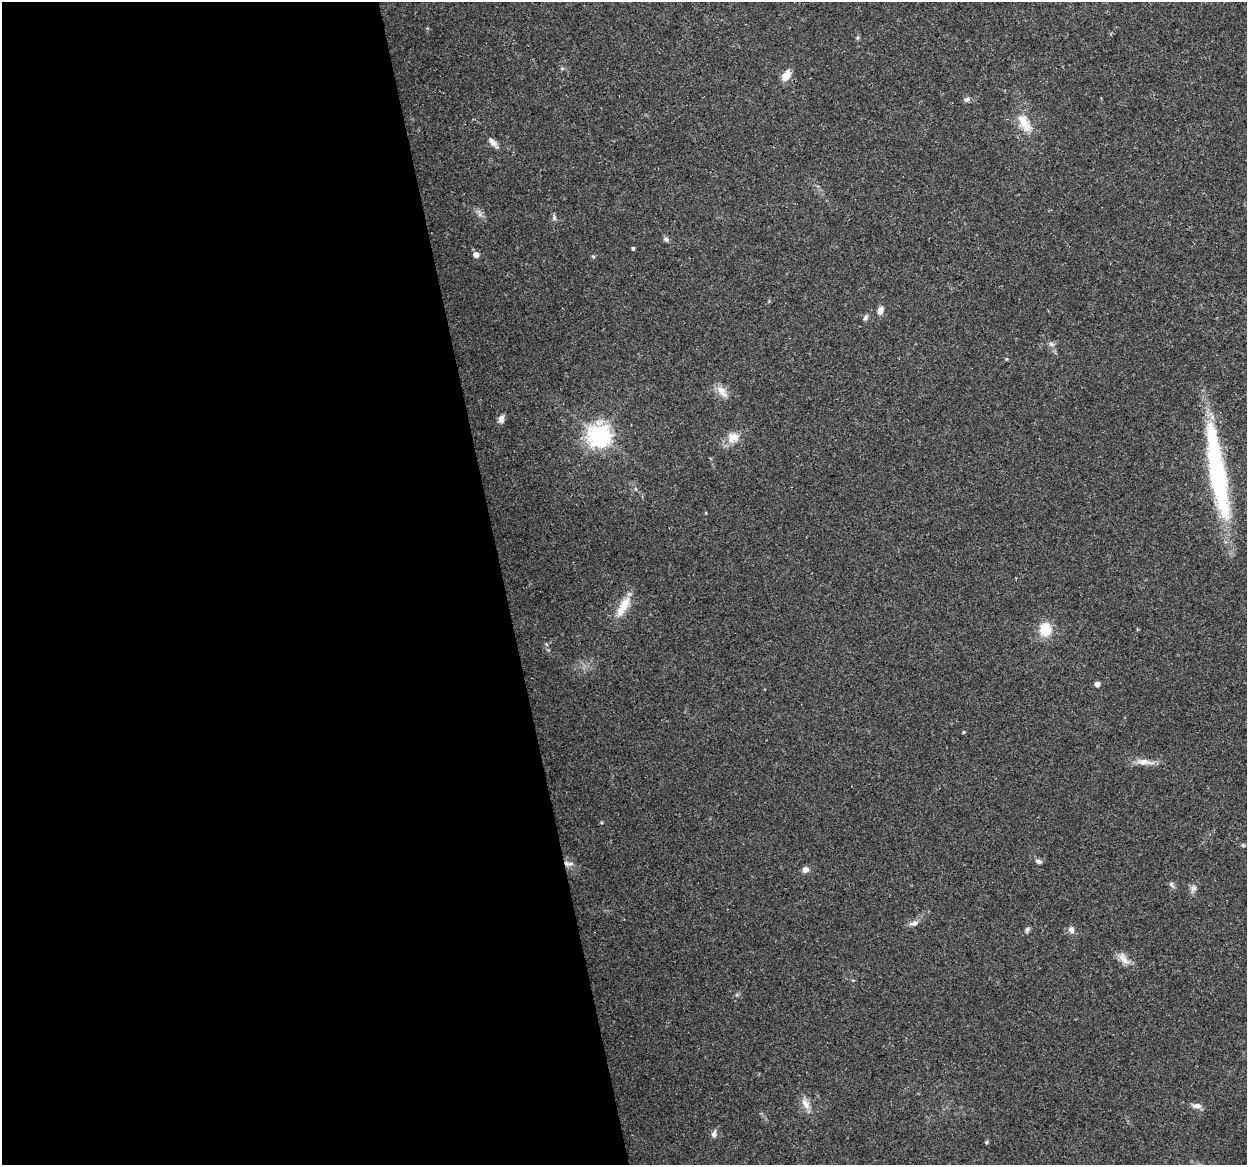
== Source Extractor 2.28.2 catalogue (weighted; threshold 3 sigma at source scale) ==
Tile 9 of 4 x 4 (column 1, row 3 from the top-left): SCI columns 1-1245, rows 1196-2358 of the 4981 x 4766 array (HDU 1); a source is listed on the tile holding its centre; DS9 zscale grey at full resolution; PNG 1249 x 1167 px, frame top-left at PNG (2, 2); no overlay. Shown black and unused: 40% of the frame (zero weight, under 3 of 5 exposures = <1% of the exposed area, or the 3 px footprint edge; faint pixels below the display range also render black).
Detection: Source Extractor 2.28.2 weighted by HDU 2 'WHT'; one run over the whole footprint, this tile lists its part. Background 0.025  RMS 0.0033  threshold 0.0147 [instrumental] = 3 sigma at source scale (4.5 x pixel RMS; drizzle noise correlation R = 1.50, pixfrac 1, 0.0396/0.0396 arcsec/px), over >= 5 px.
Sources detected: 38; all 38 listed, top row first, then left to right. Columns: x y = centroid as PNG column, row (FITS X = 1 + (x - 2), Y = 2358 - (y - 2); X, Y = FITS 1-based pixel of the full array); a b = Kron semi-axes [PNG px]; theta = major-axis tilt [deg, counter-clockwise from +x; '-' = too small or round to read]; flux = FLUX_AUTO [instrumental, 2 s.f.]
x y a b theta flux
786 76 11 8 54 3.6
967 99 8 6 24 0.89
1024 123 28 13 -59 6.1
493 142 17 6 -48 1.8
554 218 7 6 - 0.78
666 239 7 6 - 0.79
633 248 4 4 - 0.51
476 255 5 5 - 2.8
593 256 6 4 -3 0.37
880 310 11 7 66 1.7
865 317 8 5 59 0.78
1051 344 9 5 -27 0.84
722 392 20 9 -51 3
501 419 10 7 77 1.6
599 435 8 7 - 260
733 437 18 14 20 4.2
1218 474 97 15 -81 64
623 606 32 11 60 5.9
1045 629 13 11 -87 8.3
546 644 5 4 - 0.37
1097 684 4 4 - 1.9
963 732 4 3 - 0.38
1144 762 22 8 -4 3.2
601 822 4 4 - 0.36
1243 845 5 4 - 0.37
1038 861 7 5 -11 1
570 864 11 5 20 1.1
805 870 6 6 - 2.1
1171 884 7 6 - 0.8
1193 888 10 7 31 1.2
914 923 13 6 11 1.4
1027 929 7 5 47 0.83
1071 930 10 8 -54 1.4
1124 959 20 9 -52 2.9
805 1104 16 8 -57 2.7
1197 1106 10 6 -7 1.9
714 1134 9 6 80 1.4
986 1142 5 4 - 0.43